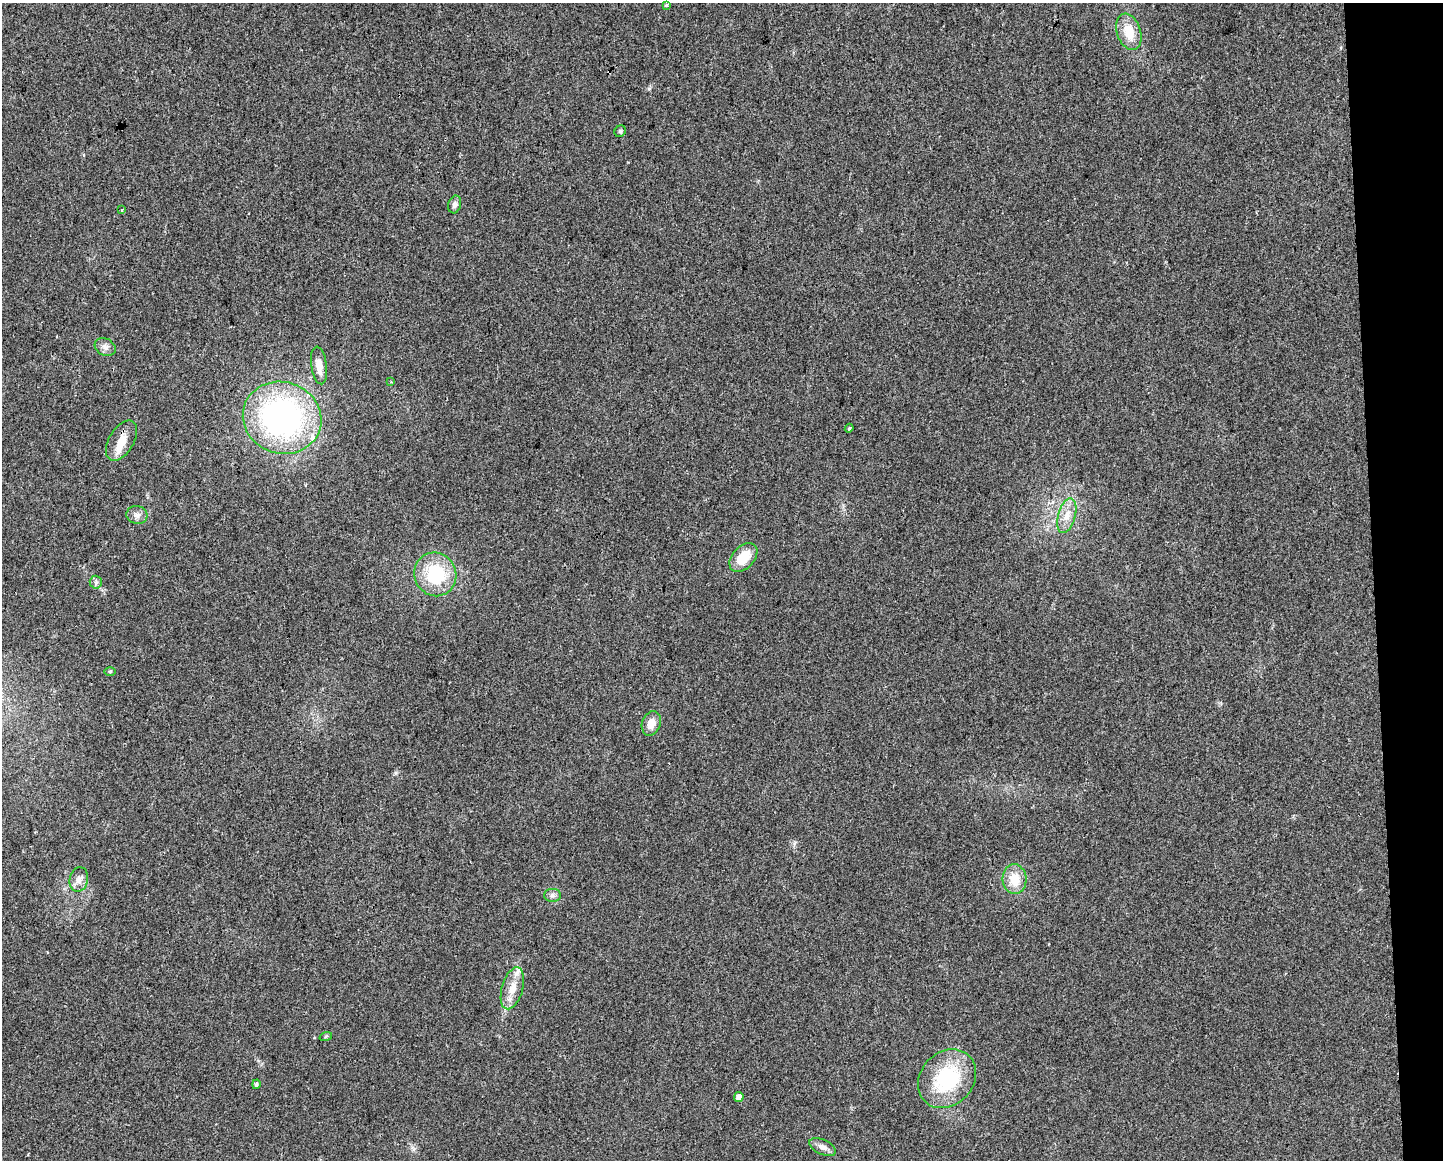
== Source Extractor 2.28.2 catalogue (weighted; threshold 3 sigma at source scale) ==
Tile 9 of 3 x 4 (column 3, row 3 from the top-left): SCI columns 2894-4334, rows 1159-2316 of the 4391 x 4633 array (HDU 1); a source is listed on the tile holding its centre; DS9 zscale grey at full resolution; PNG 1445 x 1162 px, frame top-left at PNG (2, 3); each listed source drawn as its Kron ellipse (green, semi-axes under 4 px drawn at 4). Shown black and unused: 5% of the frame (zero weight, under 2 of 3 exposures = <1% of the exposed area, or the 3 px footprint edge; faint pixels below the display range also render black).
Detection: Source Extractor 2.28.2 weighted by HDU 2 'WHT'; one run over the whole footprint, this tile lists its part. Background 0.0515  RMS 0.0069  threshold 0.0308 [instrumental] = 3 sigma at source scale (4.5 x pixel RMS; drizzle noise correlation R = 1.50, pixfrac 1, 0.0396/0.0396 arcsec/px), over >= 5 px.
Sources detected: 32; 2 cosmic-ray / hot-pixel residue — neither listed nor drawn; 3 inside a brighter listed object's ellipse — not listed separately; the other 27 listed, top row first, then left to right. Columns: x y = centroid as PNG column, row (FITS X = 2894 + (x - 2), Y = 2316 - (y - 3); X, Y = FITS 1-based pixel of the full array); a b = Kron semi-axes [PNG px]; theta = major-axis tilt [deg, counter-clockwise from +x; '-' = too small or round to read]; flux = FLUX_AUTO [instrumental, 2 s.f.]
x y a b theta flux
667 5 3 3 - 1.5
1129 32 19 12 -72 15
620 131 6 5 - 1.1
455 204 9 6 74 2.5
122 210 3 2 - 0.9
105 347 11 8 -29 3.3
319 365 19 8 -82 7.4
391 382 3 3 - 0.6
282 418 40 35 -18 190
849 428 4 4 - 0.73
121 441 22 12 59 9.8
137 515 10 9 - 3.5
1067 516 18 8 75 7.9
743 557 17 11 47 15
435 574 22 21 - 40
96 582 6 6 - 1.8
110 671 6 4 1 0.83
651 723 12 9 71 6.7
79 879 12 9 77 4.7
1015 879 15 12 -86 13
552 895 8 6 -1 2.2
512 988 21 10 74 9.9
326 1036 6 4 19 0.85
947 1079 32 26 47 52
256 1084 5 4 - 1.4
739 1097 5 4 - 4.3
823 1147 14 7 -25 3.8
Unlisted compact peaks at least as high as the median listed source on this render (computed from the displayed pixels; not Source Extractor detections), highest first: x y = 396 773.